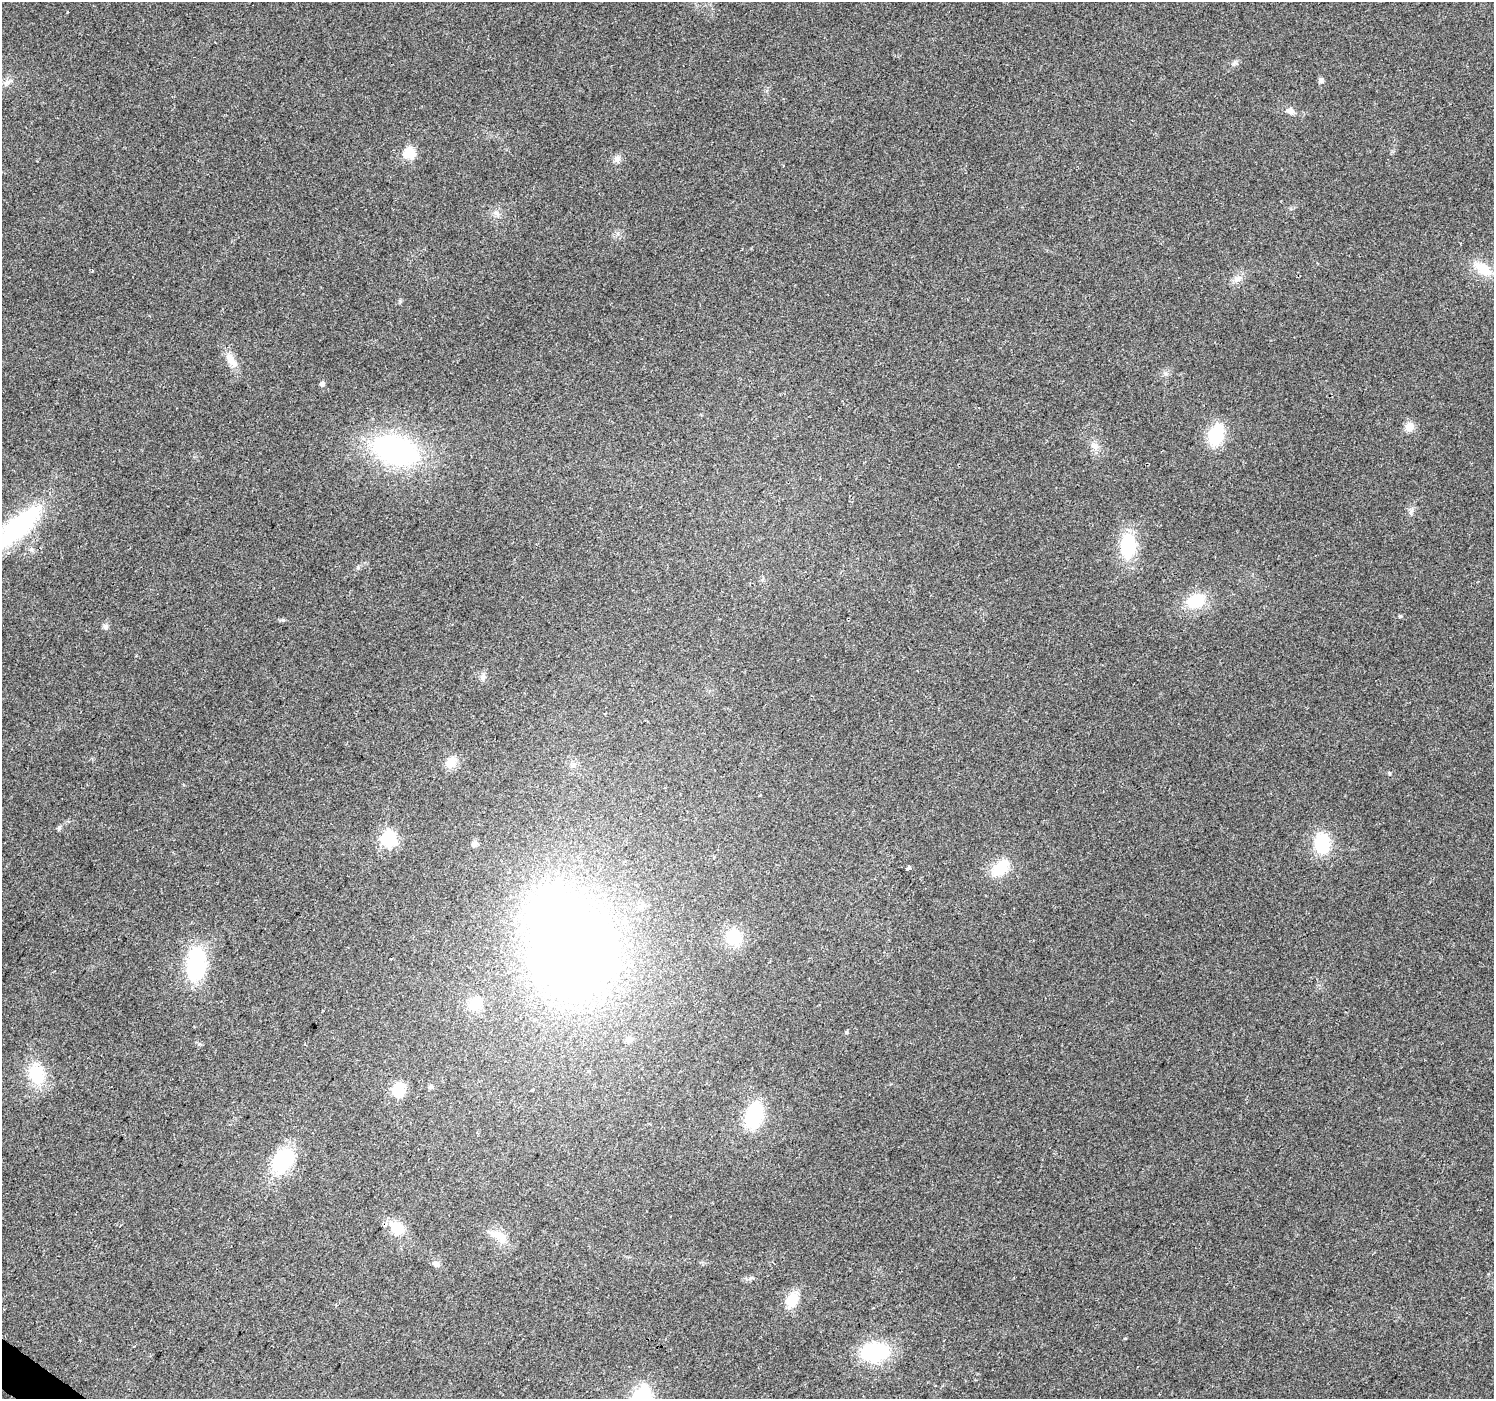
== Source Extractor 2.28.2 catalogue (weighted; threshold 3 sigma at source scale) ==
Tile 7 of 4 x 4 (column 3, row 2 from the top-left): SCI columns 2985-4476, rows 2973-4369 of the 5973 x 6011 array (HDU 1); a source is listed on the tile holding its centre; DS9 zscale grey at full resolution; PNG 1496 x 1401 px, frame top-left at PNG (2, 2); no overlay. Shown black and unused: <1% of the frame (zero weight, under 2 of 3 exposures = <1% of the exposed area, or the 3 px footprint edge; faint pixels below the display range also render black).
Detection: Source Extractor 2.28.2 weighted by HDU 2 'WHT'; one run over the whole footprint, this tile lists its part. Background 0.0862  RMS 0.0092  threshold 0.0414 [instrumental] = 3 sigma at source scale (4.5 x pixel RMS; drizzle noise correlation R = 1.50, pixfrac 1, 0.0396/0.0396 arcsec/px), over >= 5 px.
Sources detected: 50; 2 inside a brighter object's white glare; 1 cosmic-ray / hot-pixel residue — not listed; the other 47 listed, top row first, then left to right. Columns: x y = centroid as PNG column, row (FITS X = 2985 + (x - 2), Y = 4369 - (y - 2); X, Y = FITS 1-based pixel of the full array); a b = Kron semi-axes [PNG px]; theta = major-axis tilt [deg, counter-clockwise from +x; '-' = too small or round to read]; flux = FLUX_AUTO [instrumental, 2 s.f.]
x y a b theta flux
1321 80 9 6 -84 2.5
7 82 12 6 25 4.3
1291 111 11 8 -23 5.3
409 153 6 5 - 75
617 159 10 8 -45 4.2
496 213 8 7 - 3.6
1483 269 24 14 -31 21
1238 278 13 7 28 5.5
231 360 25 9 -59 12
322 383 4 4 - 5.4
1409 427 9 9 - 10
1216 435 17 12 72 57
1095 446 13 8 -44 6.2
395 450 38 24 -17 210
17 527 60 20 41 130
1128 545 30 18 88 45
1196 601 22 16 23 32
1400 616 5 4 - 1.4
105 626 8 6 15 2.7
483 676 13 5 69 3.1
451 762 15 11 60 11
59 828 7 5 63 1.8
388 838 6 6 - 230
475 843 6 6 - 5.6
1322 843 17 13 -88 50
908 868 4 4 - 26
1000 868 22 12 44 29
734 937 21 18 -33 27
575 955 73 57 25 820
391 959 3 2 - 0.86
196 964 24 14 86 120
475 1004 13 12 - 21
846 1032 6 4 89 1
629 1039 10 9 - 4.5
36 1074 27 17 -77 35
431 1087 6 5 - 2.6
398 1089 11 9 79 32
532 1090 3 2 - 1.2
754 1115 18 11 74 86
283 1160 27 18 50 63
397 1228 15 13 -36 22
499 1236 25 12 -38 15
436 1264 8 7 - 4.3
792 1300 20 12 67 18
1125 1338 5 3 - 0.83
875 1352 20 14 7 95
935 1385 3 3 - 2.2
Overlapping masked pixels (flux is a lower limit): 1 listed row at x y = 17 527
Isophote crosses this tile's border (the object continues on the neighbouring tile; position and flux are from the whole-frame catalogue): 1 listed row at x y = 17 527
Unlisted compact peaks at least as high as the median listed source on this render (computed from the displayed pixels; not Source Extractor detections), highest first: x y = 283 620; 358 567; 1235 62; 1411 511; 400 301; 1165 373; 199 1044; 750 1278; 618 233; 1291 209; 136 655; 92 271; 184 785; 751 248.